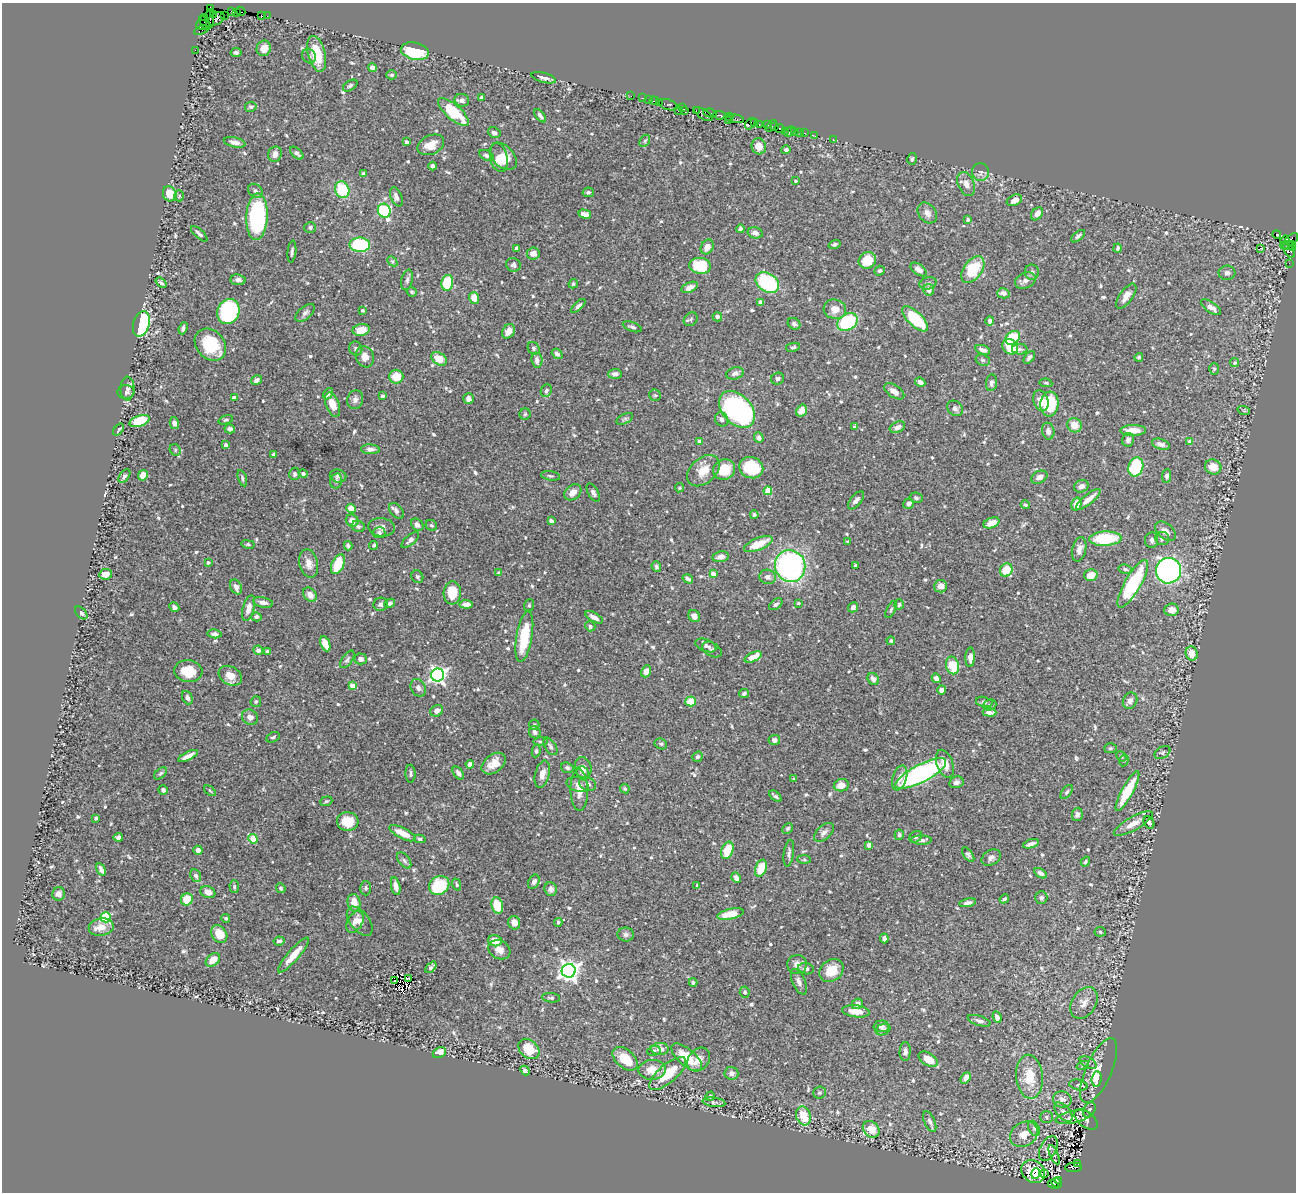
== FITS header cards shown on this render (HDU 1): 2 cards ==
NAXIS1  =                 1294
NAXIS2  =                 1190

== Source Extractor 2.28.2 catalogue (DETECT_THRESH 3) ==
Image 1294 x 1190 px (HDU 1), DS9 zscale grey, 1 PNG px = 1 image px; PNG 1298 x 1194 px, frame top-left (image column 1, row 1190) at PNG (2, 3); each listed source drawn as its Kron ellipse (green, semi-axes under 4 px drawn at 4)
Background 1.23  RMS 0.032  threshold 0.096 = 3 sigma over >= 5 px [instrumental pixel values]
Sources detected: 715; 3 with non-positive FLUX_AUTO (blend fragments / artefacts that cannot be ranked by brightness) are neither listed nor drawn; of the other 712, the 500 brightest by FLUX_AUTO listed and drawn (212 fainter detections omitted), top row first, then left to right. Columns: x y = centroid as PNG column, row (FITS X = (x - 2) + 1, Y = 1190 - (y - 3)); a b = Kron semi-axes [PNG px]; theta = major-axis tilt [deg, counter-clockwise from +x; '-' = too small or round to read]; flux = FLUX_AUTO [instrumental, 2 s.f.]
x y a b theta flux
210 8 4 2 - 30
231 11 3 2 - 83
241 11 5 3 - 82
236 12 4 3 - 45
213 14 4 3 - 110
224 15 2 2 - 39
261 15 4 2 - 87
267 16 2 2 - 23
205 17 3 3 - 100
210 19 9 4 90 590
216 19 9 6 33 550
205 23 7 3 -61 210
202 25 5 5 - 170
201 30 7 2 25 120
264 48 8 7 - 20
195 50 2 2 - 28
415 51 14 8 -11 150
236 52 5 4 - 4.2
317 54 18 8 -76 54
309 56 8 6 -58 5.4
373 68 4 4 - 11
392 75 5 4 - 3.2
543 78 12 5 -15 12
350 86 8 4 33 4.7
631 96 2 2 - 28
481 97 3 3 - 3.4
642 98 3 2 - 85
648 99 2 2 - 23
462 100 7 6 - 7.6
654 101 5 2 - 94
659 102 3 2 - 99
668 105 10 5 -17 320
251 107 6 5 - 4.1
682 108 3 2 - 84
685 110 3 2 - 37
678 111 2 2 - 45
696 111 4 2 - 81
453 112 19 7 -41 84
710 113 6 3 -10 240
703 114 11 5 -32 500
719 115 6 3 -8 390
540 116 8 4 -52 7.3
729 117 4 2 - 58
735 119 9 4 -8 350
729 121 4 3 - 69
755 123 4 2 - 74
750 124 6 3 52 130
759 125 3 2 - 85
768 125 3 3 - 230
771 126 7 2 46 130
775 127 2 2 - 84
780 128 5 3 - 150
785 131 2 2 - 20
795 131 4 3 - 150
789 132 6 2 47 36
799 132 4 2 - 19
494 133 6 5 - 6.2
805 133 3 2 - 77
815 136 2 2 - 17
833 139 2 2 - 25
645 141 6 4 58 3.5
234 142 11 5 -11 11
406 142 4 3 - 5.1
431 145 14 9 25 26
759 146 8 7 - 21
786 150 4 4 - 5.4
297 153 8 4 -43 6.6
275 154 8 6 70 14
486 155 8 5 -28 6
503 156 16 10 -46 45
499 157 14 8 -79 27
912 159 6 5 - 4.2
432 166 4 3 - 4.1
980 172 9 8 - 8.7
363 173 4 4 - 3.6
795 181 3 3 - 3.7
966 184 13 8 -66 15
342 190 8 7 - 87
255 191 8 6 -45 5.7
588 192 6 4 13 5.4
170 194 8 6 -67 34
179 196 5 4 - 3.4
396 197 10 5 -67 8.8
1014 200 8 5 25 12
384 211 7 6 - 200
927 213 11 8 -51 13
585 214 6 4 -13 13
1037 214 7 5 53 14
257 217 23 10 87 320
968 220 4 4 - 3.9
310 227 6 5 - 5.5
740 229 4 4 - 7.2
755 233 7 5 -13 10
199 234 10 4 -42 6.8
1277 234 4 3 - 1400
1078 236 8 4 40 5.7
1285 240 5 4 - 570
1289 241 11 5 41 630
834 244 6 4 19 4.1
360 245 10 7 -1 140
1287 246 7 2 -6 300
1292 246 4 4 - 300
707 247 8 6 60 16
517 248 4 3 - 7.3
1117 248 4 3 - 4.9
1260 248 3 2 - 28
1289 251 8 5 -59 230
292 252 11 4 84 5.3
533 254 6 6 - 13
867 260 9 8 - 46
392 261 6 4 -43 3.6
1289 263 2 2 - 20
513 265 7 6 - 6.1
700 266 11 8 -5 100
918 269 9 5 -35 11
973 270 15 9 53 82
880 271 5 4 - 4.3
1032 272 7 7 - 6.3
1227 273 8 7 - 7.2
238 280 8 5 -6 7.3
407 280 10 5 78 6.7
1025 280 11 7 22 10
161 283 6 4 -38 4.5
447 283 8 6 77 82
767 283 13 9 -35 180
928 283 9 6 16 5.4
573 284 5 4 - 3.8
690 287 8 5 24 12
929 290 6 5 - 9.4
412 292 5 4 - 3.6
1003 293 6 5 - 9.2
1126 296 14 6 54 16
474 298 6 5 - 26
760 302 4 4 - 12
578 306 9 4 44 6
1211 307 12 5 -34 14
835 309 11 9 -13 22
362 310 3 3 - 3.4
228 312 13 11 67 250
305 313 11 6 40 7.6
717 317 5 4 - 7.1
691 319 7 6 - 5
915 319 16 7 -44 110
990 321 5 4 - 5.1
847 322 11 8 30 150
141 324 13 8 73 300
794 324 7 5 -35 5.6
632 327 10 4 -20 5.3
183 328 6 4 69 5.9
361 330 9 5 10 35
508 331 8 6 58 17
1013 338 8 6 36 92
210 345 17 14 -47 85
793 347 7 4 10 5.1
1010 347 8 7 - 61
356 348 7 6 - 5
534 348 7 5 -57 5
1020 349 8 5 0 5.2
983 350 8 4 -20 11
557 354 6 4 -40 8.3
365 357 10 9 - 18
1029 357 7 4 50 6.1
1139 357 4 4 - 3.6
439 359 9 6 -31 33
537 360 7 5 -84 11
983 360 7 5 -20 4.2
1235 363 5 4 - 4.3
1214 369 6 5 - 3.6
735 373 9 6 13 8.4
615 374 7 5 5 9.7
396 377 7 7 - 34
778 379 6 6 - 6.4
257 380 6 4 35 7.9
920 382 5 4 - 8.3
991 383 8 5 84 6.8
1046 383 6 4 -9 3.4
127 389 12 7 88 8.9
546 391 6 5 - 5.9
894 391 11 6 -34 13
126 392 8 7 - 7.5
328 394 6 4 55 7.3
655 395 6 5 - 3.8
382 396 4 3 - 4.8
234 398 4 4 - 9.7
469 399 5 5 - 9.5
355 400 9 8 - 8.8
1041 401 11 7 -71 19
1049 404 12 9 85 95
332 405 13 6 -69 27
955 408 8 7 - 6.5
737 409 21 14 -47 520
801 411 6 5 - 20
1244 411 6 4 -19 3.3
525 414 5 5 - 3.3
625 419 9 5 26 5.4
722 419 7 6 - 6.6
226 420 7 4 18 3.4
140 421 10 5 19 81
174 423 6 4 -77 7
1074 425 7 7 - 26
855 427 4 4 - 3.9
897 427 8 5 23 11
230 429 5 4 - 5.8
118 430 7 3 52 3.3
1133 430 13 5 1 26
1048 431 8 6 -78 8.5
759 438 5 4 - 7.8
1128 440 7 6 - 7.3
700 442 4 4 - 18
1190 442 4 3 - 21
1161 444 9 5 -16 8.5
226 445 3 3 - 7.5
370 449 9 5 -3 9
175 450 6 5 - 3.8
274 454 4 3 - 3.9
1136 467 10 7 72 120
1213 467 8 7 - 28
751 468 12 10 -21 100
724 469 11 10 - 52
703 471 19 12 42 34
295 474 6 5 - 4
303 474 4 4 - 4.2
143 475 5 5 - 29
124 476 8 4 53 5.7
338 476 8 6 -13 6.2
550 476 9 4 -9 4.2
1167 476 7 4 86 6.1
1039 477 8 6 26 10
242 478 8 4 -74 4.2
336 481 8 5 77 5.9
1081 486 7 6 - 9
679 488 5 4 - 3.5
768 491 4 4 - 46
573 492 9 7 39 17
593 493 10 5 -61 6.5
916 498 6 5 - 4.5
1088 499 15 5 39 19
856 500 11 5 50 8.1
908 504 5 5 - 7.6
1076 504 6 5 - 24
1025 505 4 3 - 3.7
351 509 4 4 - 37
396 511 9 6 -49 8.5
754 515 4 4 - 5.4
352 521 6 6 - 15
551 521 4 3 - 6.9
991 523 8 5 21 25
417 525 7 5 -43 8.1
431 525 6 5 - 4.2
358 526 7 5 -23 4.1
381 527 13 9 -7 13
1165 531 12 7 -39 14
379 533 6 5 - 5.8
1105 539 16 7 2 120
1162 539 7 6 - 7
410 540 11 5 41 6.4
1152 540 7 6 - 10
848 542 3 3 - 5.8
248 544 6 4 -13 3.3
758 544 15 6 23 43
374 545 4 4 - 3.4
348 546 5 4 - 5.4
1079 549 12 7 77 11
721 557 8 5 10 13
208 563 4 4 - 4.5
309 563 14 9 -76 19
338 564 10 6 67 65
855 565 3 3 - 5.6
790 566 16 15 - 500
656 567 5 4 - 4.8
1125 569 7 4 -11 4.1
1006 570 7 6 - 42
1168 571 13 12 - 830
499 573 3 3 - 5
106 574 6 5 - 15
713 574 4 4 - 23
1091 575 6 6 - 21
417 577 7 5 -59 5
767 577 8 7 - 10
688 579 5 4 - 5.9
1133 584 27 8 60 200
940 586 6 6 - 17
236 587 8 5 -62 13
452 593 11 8 86 52
310 595 8 6 -51 15
263 602 10 5 -11 9.5
390 603 5 4 - 5.7
798 603 3 3 - 3.8
381 604 7 6 - 7.1
466 604 7 4 -3 14
776 604 7 5 37 5.9
899 604 5 4 - 4.5
529 605 6 5 - 3.4
174 607 5 4 - 7
853 607 5 5 - 7.8
249 608 13 5 75 15
891 609 9 3 66 3.5
1171 610 7 6 - 20
81 613 8 4 -49 5
694 616 6 5 - 14
256 617 5 4 - 4.8
594 617 10 4 -28 9.9
590 626 5 4 - 5.2
215 634 7 4 -7 7.5
524 636 26 8 80 87
891 641 4 4 - 3.6
325 644 8 4 -67 29
706 645 11 6 -22 8.1
258 650 5 4 - 7.6
712 650 11 6 -30 6.2
268 651 4 3 - 11
1192 654 7 6 - 22
753 657 9 4 26 27
970 657 10 4 89 12
347 659 10 5 55 5
361 659 6 5 - 9.1
952 665 9 6 -76 61
188 671 14 11 -5 50
646 671 6 5 - 13
438 675 6 6 - 780
230 676 12 9 -29 26
936 678 5 4 - 8.9
873 679 6 5 - 11
353 686 4 4 - 28
418 688 9 7 -61 8.1
942 690 5 4 - 13
744 693 5 4 - 3.9
187 698 7 5 -66 6.7
691 701 5 5 - 45
1130 701 8 7 - 8.8
256 702 5 5 - 3.7
984 702 8 5 -14 4.9
990 705 7 5 22 4.3
437 711 6 5 - 7.8
989 712 7 4 -4 13
250 717 8 7 - 12
534 725 5 5 - 3.2
535 732 6 5 - 8.1
273 737 7 5 26 4.2
774 740 5 5 - 8.1
540 742 7 3 -1 3.4
661 744 6 5 - 3.7
550 746 10 5 -57 6
1110 748 6 5 - 3.7
536 751 6 4 81 3.7
1162 752 8 5 31 4.7
188 756 11 3 27 15
697 757 5 4 - 5
1121 757 5 4 - 3.4
1124 761 6 4 63 3.4
470 764 4 4 - 12
494 764 13 9 38 27
945 764 14 8 -70 22
567 768 6 5 - 5.8
583 768 11 8 -76 16
160 773 8 4 44 3.9
458 773 7 4 -55 7.6
583 773 7 6 - 5.7
410 774 9 5 -88 5.2
542 774 14 7 75 18
921 774 28 9 27 440
900 778 13 7 72 14
794 779 4 4 - 3.6
956 782 7 6 - 9.1
577 784 11 7 -16 11
588 784 9 6 -26 7.9
841 785 7 6 - 22
625 789 5 4 - 3.7
163 790 5 4 - 5.6
579 790 21 8 -89 23
210 791 7 3 -37 3.3
1127 791 22 5 61 82
1067 792 8 4 53 4
775 796 7 3 -40 5.3
326 801 6 4 21 3.4
1077 814 7 5 79 7.9
96 818 4 3 - 3.6
348 822 10 9 - 38
1149 822 6 5 - 6.8
1133 824 22 6 30 23
788 828 6 5 - 3.7
824 832 12 7 42 11
402 833 14 5 -27 30
899 835 5 5 - 4.5
118 837 5 4 - 7
916 837 7 5 36 4.9
253 839 5 4 - 81
420 839 6 4 -13 3.6
921 840 10 4 -1 6.7
1031 844 8 3 17 7.7
869 845 4 4 - 12
198 850 4 4 - 9.4
727 850 9 6 69 50
789 853 13 5 83 7.6
968 855 8 4 -54 5.2
991 858 10 7 31 8.4
804 860 7 4 0 3.6
404 861 9 5 -53 5.4
1085 862 5 4 - 3.7
761 868 9 5 69 41
101 869 7 4 -58 6.9
1041 873 7 4 -31 6.7
196 875 6 5 - 7.4
736 878 5 4 - 9.7
534 882 7 5 62 9
457 884 6 4 -69 3.8
439 885 10 9 - 110
697 885 3 3 - 3.3
396 886 9 4 -77 13
234 887 6 4 -88 3.3
281 888 5 4 - 4
366 888 7 5 -89 4.2
551 889 7 6 - 8.1
208 892 8 5 -21 15
59 894 6 6 - 8.1
1041 898 6 6 - 4.8
187 899 6 5 - 41
1004 899 5 3 - 4.3
354 903 9 6 -77 25
968 903 8 4 10 7.4
497 906 8 5 -73 57
730 914 13 5 13 43
106 917 5 5 - 160
226 918 4 4 - 4.2
360 921 17 9 -51 18
355 922 11 7 59 14
558 922 4 4 - 3.6
514 923 7 6 - 16
101 927 12 8 8 19
1100 932 5 5 - 3.6
219 934 9 7 -54 35
626 934 8 7 - 6.3
884 938 5 4 - 7.1
279 941 5 4 - 6.2
495 941 7 5 -13 28
499 950 11 9 -30 15
294 955 22 5 49 32
213 960 8 5 41 24
797 964 10 9 - 16
431 967 6 4 49 5.2
806 969 8 5 -8 8.5
569 971 7 7 - 1300
831 971 13 10 37 38
409 978 4 2 - 7.6
394 981 3 2 - 3.2
693 982 4 4 - 4.2
799 982 14 6 -66 10
745 992 5 5 - 4.4
551 998 9 4 -7 4.4
1084 1003 17 12 57 20
857 1004 6 5 - 8
856 1011 14 6 -7 23
997 1017 6 4 -66 6.8
979 1021 12 5 -17 6.9
881 1026 8 5 3 6
883 1030 7 5 23 5.5
529 1049 12 8 -42 51
660 1049 9 6 -2 14
654 1051 7 5 14 4
905 1052 9 5 87 7.2
439 1053 7 5 27 21
687 1057 18 8 -41 56
625 1059 14 9 -41 53
699 1059 13 10 51 19
928 1059 10 6 -32 24
1088 1063 9 5 -29 6.3
1083 1065 6 4 20 3.5
652 1070 13 10 1 29
525 1071 5 4 - 6.6
1099 1071 35 13 66 46
731 1073 7 6 - 9.2
668 1074 23 9 41 60
1030 1077 22 13 -85 56
966 1078 6 4 51 11
1097 1079 8 5 84 6.8
1078 1085 9 5 -14 5.1
820 1093 6 6 - 4.2
710 1096 5 4 - 5.1
1062 1099 9 8 - 13
714 1102 11 4 -8 5.4
1089 1110 8 5 61 4.2
1063 1112 11 6 -48 9.4
803 1116 10 7 -70 45
1046 1117 6 6 - 5
1073 1117 18 6 11 15
1086 1119 13 7 -38 9
930 1121 11 5 -67 7.3
1034 1128 8 5 -63 5.4
871 1129 9 7 -45 29
1024 1134 14 11 34 33
1048 1149 13 8 63 18
1054 1155 10 4 -67 3.4
1078 1163 3 3 - 240
1074 1167 8 4 3 530
1033 1172 13 10 -40 46
1036 1174 5 4 - 19
1044 1174 3 3 - 6.3
1058 1180 3 3 - 130
1056 1183 6 3 -38 180
1053 1184 6 4 -31 350
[212 fainter detections neither listed nor drawn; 3 non-positive-flux detections neither listed nor drawn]